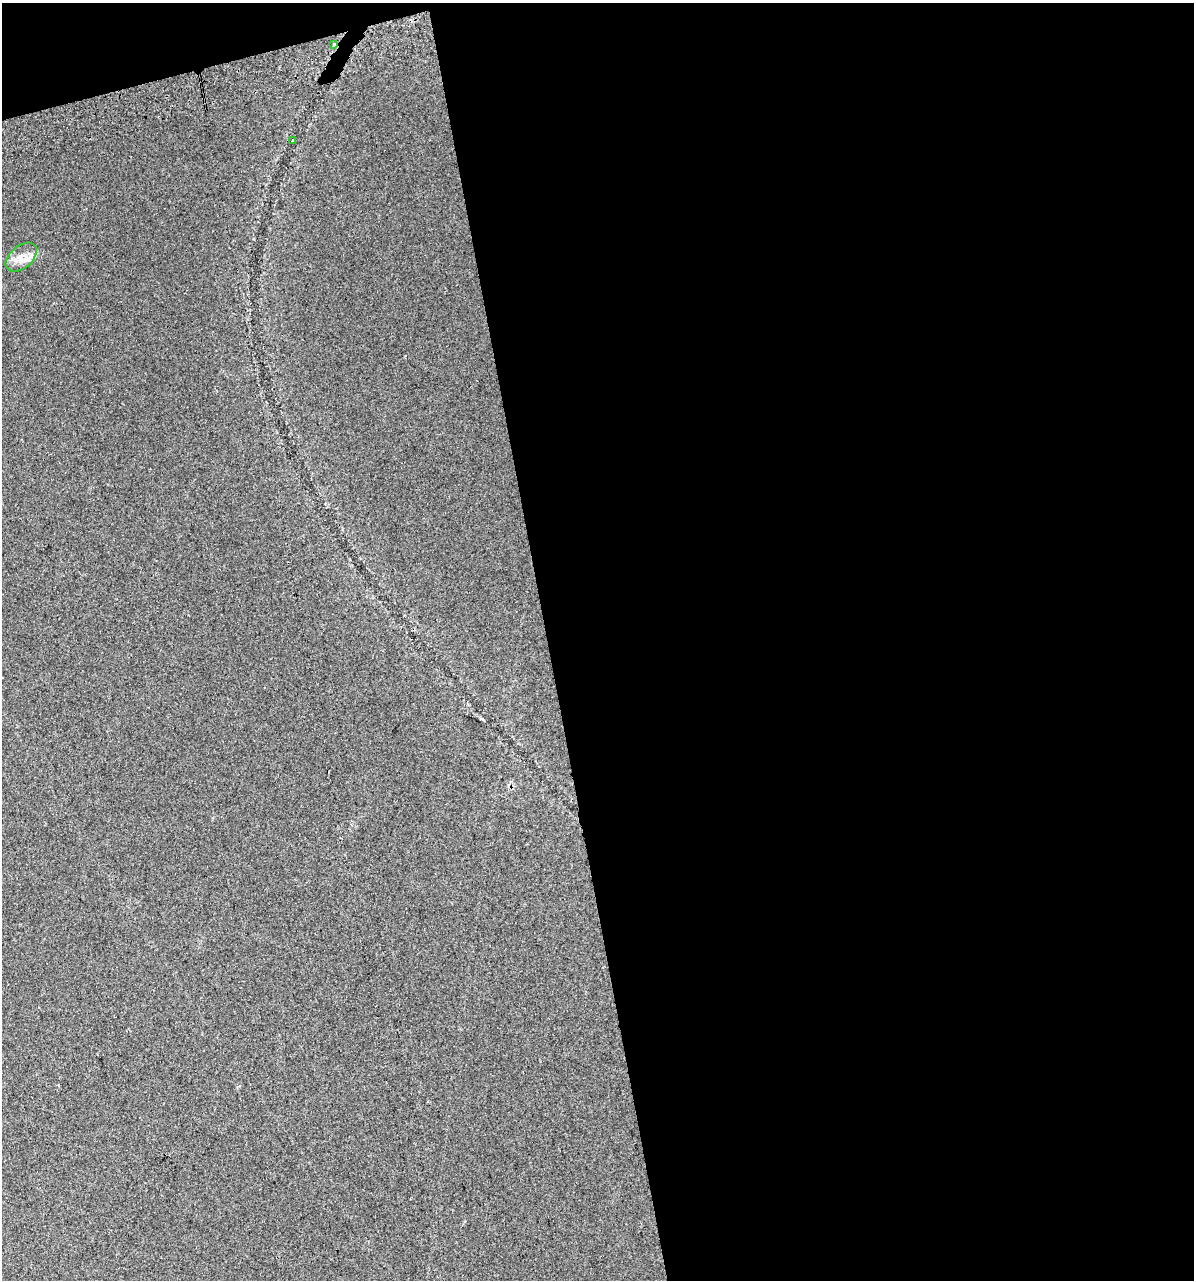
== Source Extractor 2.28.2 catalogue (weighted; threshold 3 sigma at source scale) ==
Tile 4 of 4 x 4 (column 4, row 1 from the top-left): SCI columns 3630-4821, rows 3878-5155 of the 4924 x 5196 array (HDU 1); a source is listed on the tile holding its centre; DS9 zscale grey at full resolution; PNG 1196 x 1282 px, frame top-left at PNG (2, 3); each listed source drawn as its Kron ellipse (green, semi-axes under 4 px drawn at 4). Shown black and unused: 56% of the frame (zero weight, under 2 of 3 exposures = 4% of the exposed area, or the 3 px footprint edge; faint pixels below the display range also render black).
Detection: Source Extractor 2.28.2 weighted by HDU 2 'WHT'; one run over the whole footprint, this tile lists its part. Background 0.0275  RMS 0.012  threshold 0.0538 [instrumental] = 3 sigma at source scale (4.5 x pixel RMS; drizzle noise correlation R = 1.50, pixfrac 1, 0.0396/0.0396 arcsec/px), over >= 5 px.
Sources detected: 3; all 3 listed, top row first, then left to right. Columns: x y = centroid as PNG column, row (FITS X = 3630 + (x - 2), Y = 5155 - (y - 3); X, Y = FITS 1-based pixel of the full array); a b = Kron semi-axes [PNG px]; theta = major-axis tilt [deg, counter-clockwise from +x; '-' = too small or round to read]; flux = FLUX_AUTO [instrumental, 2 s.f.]
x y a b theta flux
334 44 3 3 - 4.2
293 140 3 3 - 5.4
21 257 18 11 41 13
Overlapping masked pixels (flux is a lower limit): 1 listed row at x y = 334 44